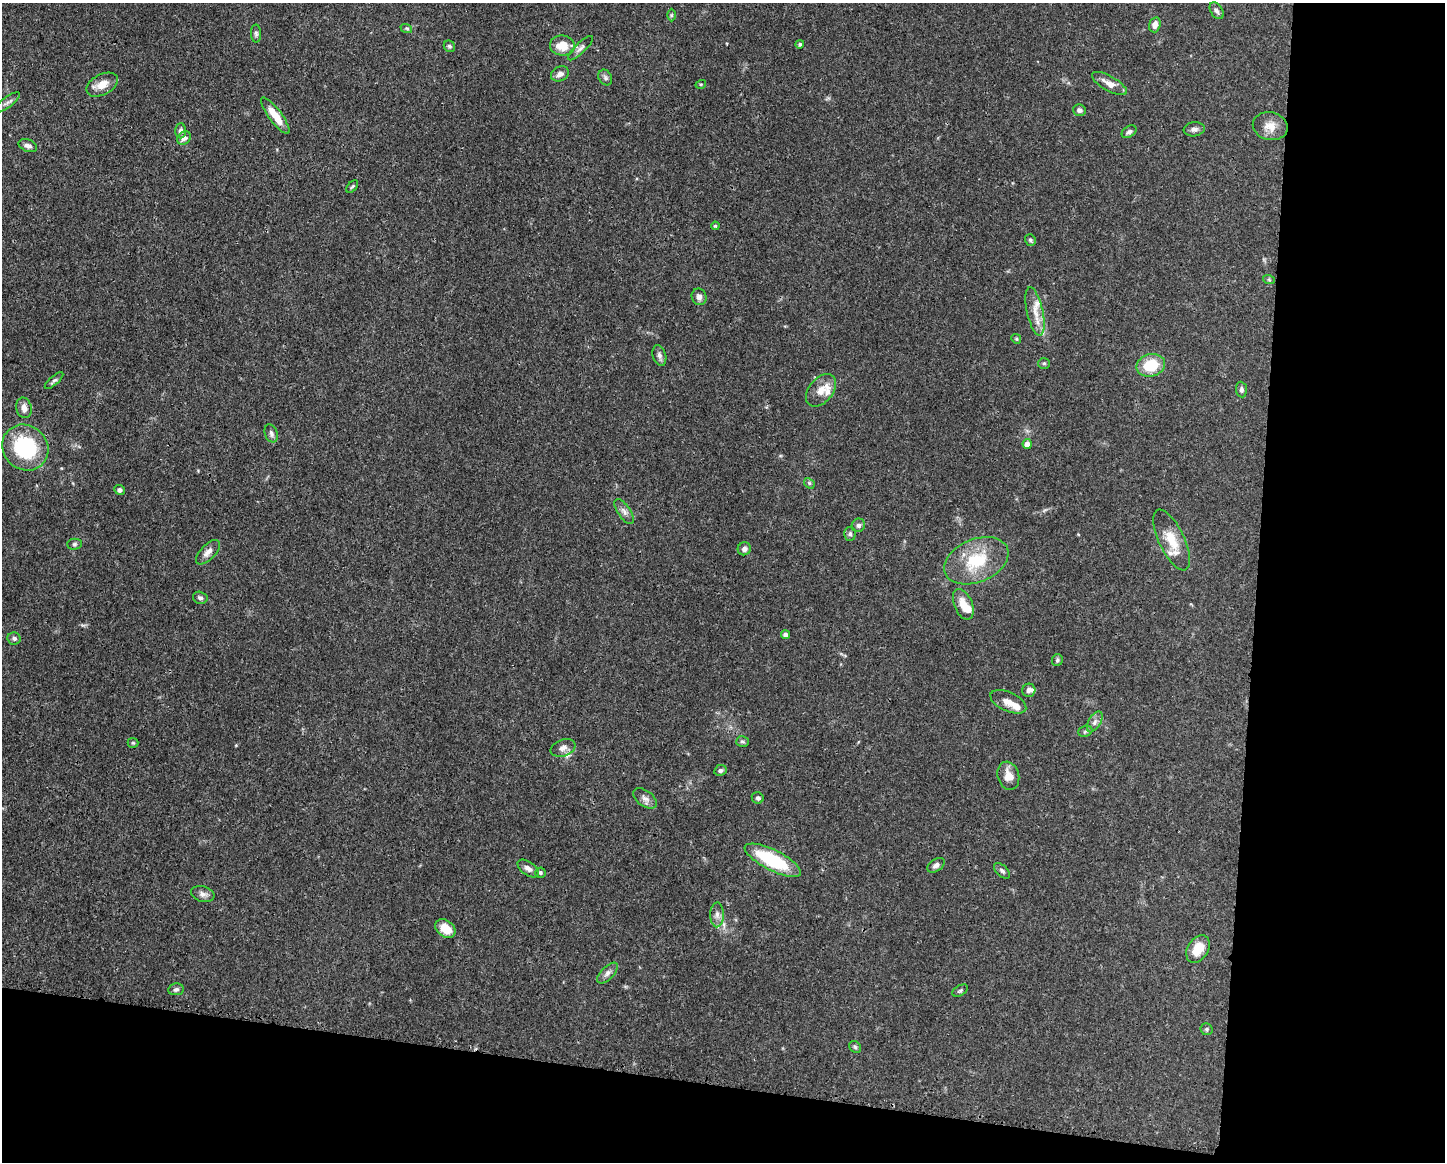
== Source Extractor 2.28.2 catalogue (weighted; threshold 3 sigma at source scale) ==
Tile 12 of 3 x 4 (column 3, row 4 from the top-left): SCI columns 3001-4443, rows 7-1166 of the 4667 x 4651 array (HDU 1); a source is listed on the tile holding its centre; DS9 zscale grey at full resolution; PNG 1447 x 1164 px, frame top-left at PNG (2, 3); each listed source drawn as its Kron ellipse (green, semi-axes under 4 px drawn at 4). Shown black and unused: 20% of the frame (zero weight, under 3 of 4 exposures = <1% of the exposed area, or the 3 px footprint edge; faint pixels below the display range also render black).
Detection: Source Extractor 2.28.2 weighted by HDU 2 'WHT'; one run over the whole footprint, this tile lists its part. Background 0.0413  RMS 0.0027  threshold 0.0123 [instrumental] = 3 sigma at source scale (4.5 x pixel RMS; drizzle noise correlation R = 1.50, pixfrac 1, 0.05/0.05 arcsec/px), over >= 5 px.
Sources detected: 87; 7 inside a brighter listed object's ellipse — not listed separately; the other 80 listed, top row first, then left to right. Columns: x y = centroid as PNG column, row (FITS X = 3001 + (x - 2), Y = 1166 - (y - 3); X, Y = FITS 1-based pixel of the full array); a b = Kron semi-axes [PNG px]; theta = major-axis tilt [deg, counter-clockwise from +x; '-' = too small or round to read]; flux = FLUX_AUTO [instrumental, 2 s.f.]
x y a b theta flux
1217 11 9 6 -56 0.87
671 15 6 4 89 0.38
1155 25 7 5 74 1.8
406 28 6 4 -18 0.33
256 33 9 5 -89 0.64
800 44 4 4 - 0.49
449 46 6 5 - 0.51
562 46 12 10 -6 4.5
580 48 16 5 44 1.1
560 74 9 7 28 1.5
605 77 8 6 -59 0.7
701 84 5 3 - 0.27
1109 84 20 7 -29 2.6
102 85 17 10 27 3.2
7 102 15 5 37 1
1079 110 6 5 - 0.94
275 116 22 6 -53 4.8
1270 126 18 14 -13 3.4
1194 129 10 7 7 1
180 131 7 5 88 1
1129 132 8 5 32 0.77
184 138 7 6 - 1.4
28 146 9 6 -20 1
352 186 7 4 51 0.46
715 226 4 3 - 0.31
1030 240 6 5 - 0.51
1269 280 6 4 -19 0.35
699 297 8 7 - 1.1
1035 311 25 8 -77 3.5
1016 339 5 4 - 0.33
659 355 10 6 -74 1
1044 363 6 5 - 0.43
1151 365 14 11 15 8.9
54 381 11 4 42 0.65
821 390 19 12 50 3.3
1241 390 8 5 -85 0.71
24 408 10 7 -76 1.9
271 433 9 6 -68 0.96
1027 444 5 4 - 2
25 447 24 22 -43 23
809 483 6 4 -47 0.42
119 490 5 4 - 0.7
624 512 14 6 -56 1.3
858 525 7 6 - 0.78
850 534 7 5 86 0.7
1172 540 33 12 -65 6
74 544 7 5 1 0.53
744 549 6 6 - 1
208 552 15 7 46 1.7
976 561 34 21 23 13
200 598 7 6 - 0.68
963 604 16 9 -67 3.4
785 635 4 4 - 1.4
14 638 7 6 - 0.75
1057 660 6 5 - 0.46
1029 690 7 6 - 0.89
1008 702 19 9 -24 2.4
1095 722 11 6 59 1.1
1085 731 7 5 22 0.53
742 742 6 5 - 0.51
133 743 5 5 - 0.37
563 748 13 8 20 1.5
720 770 6 5 - 0.71
1008 776 14 10 -74 2.9
645 798 13 8 -36 1.4
758 798 6 5 - 0.59
773 860 31 10 -27 18
936 865 9 6 35 1
528 868 12 6 -35 1.4
1002 871 10 5 -42 0.72
540 873 5 5 - 0.42
203 894 12 7 -17 1.2
717 915 12 6 90 1.4
445 928 11 8 -36 4.3
1198 949 15 10 58 4.6
607 973 13 6 45 1.2
176 989 8 6 10 0.66
960 991 8 5 31 0.49
1206 1029 6 6 - 0.51
855 1047 6 5 - 0.49